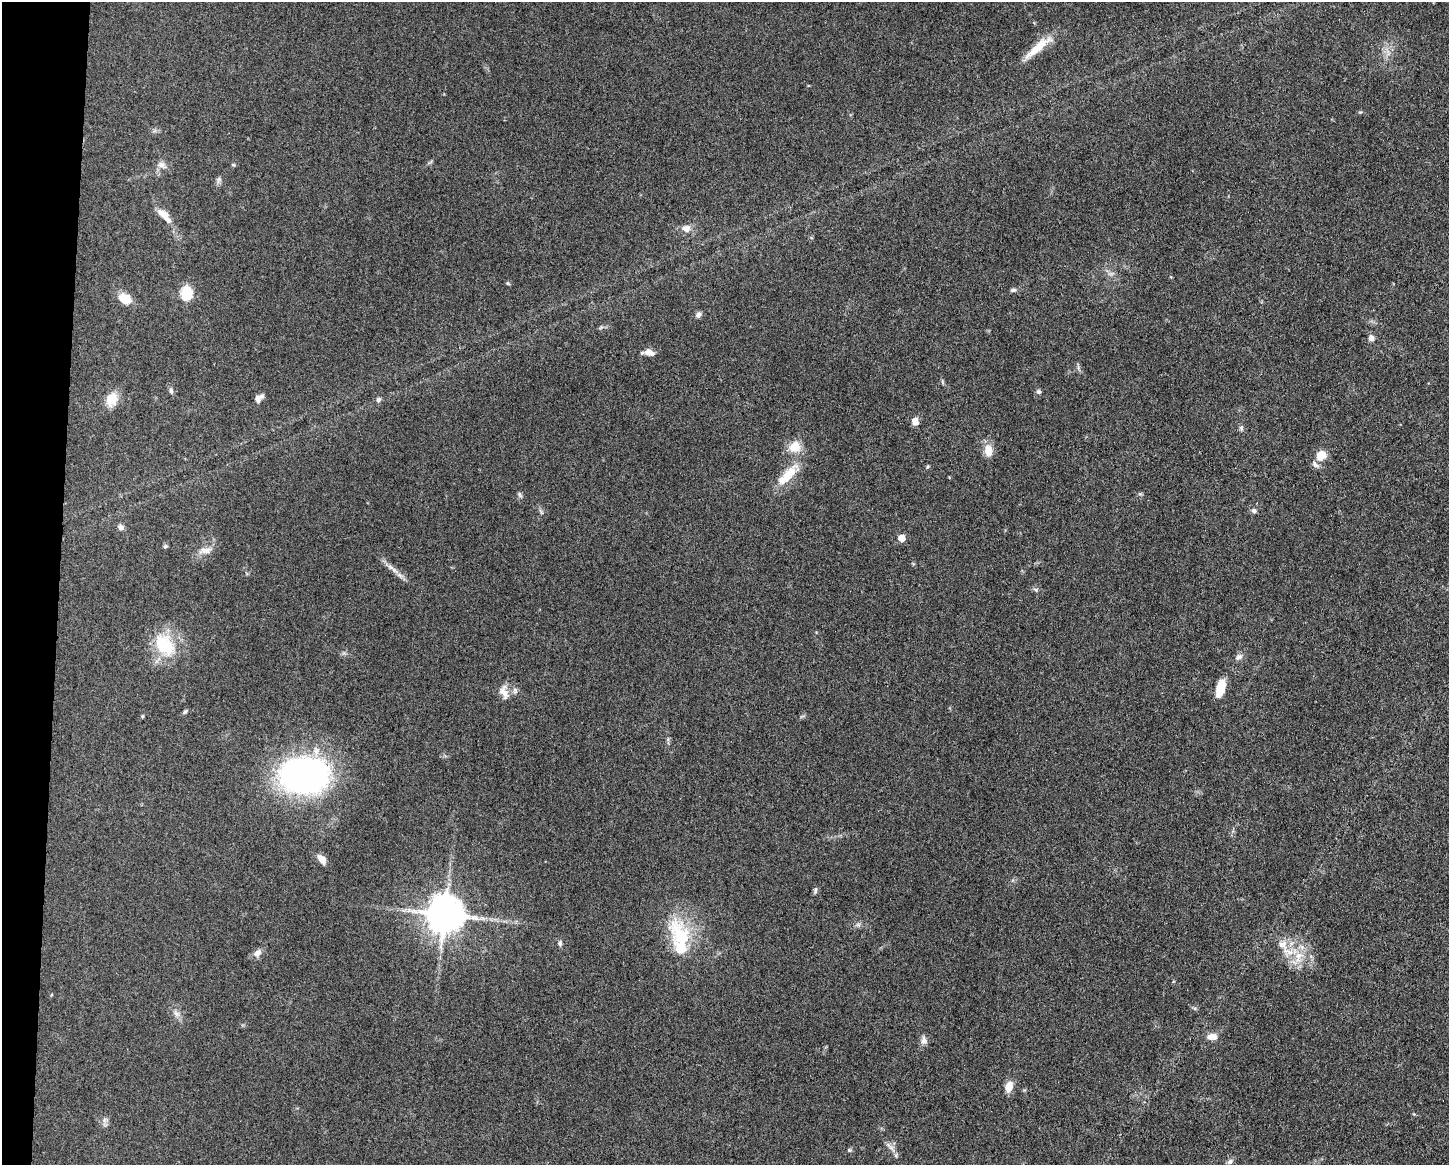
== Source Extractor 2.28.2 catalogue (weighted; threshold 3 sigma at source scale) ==
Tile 7 of 3 x 4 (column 1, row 3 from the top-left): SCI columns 232-1678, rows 1167-2329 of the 4683 x 4655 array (HDU 1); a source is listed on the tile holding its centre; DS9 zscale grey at full resolution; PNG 1451 x 1167 px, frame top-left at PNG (2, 2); no overlay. Shown black and unused: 4% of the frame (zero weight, under 3 of 5 exposures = <1% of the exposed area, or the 3 px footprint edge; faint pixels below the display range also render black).
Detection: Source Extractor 2.28.2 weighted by HDU 2 'WHT'; one run over the whole footprint, this tile lists its part. Background 0.0606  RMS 0.0057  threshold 0.0255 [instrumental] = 3 sigma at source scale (4.5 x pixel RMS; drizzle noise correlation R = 1.50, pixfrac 1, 0.05/0.05 arcsec/px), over >= 5 px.
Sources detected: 66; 5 inside a brighter listed object's ellipse — not listed separately; the other 61 listed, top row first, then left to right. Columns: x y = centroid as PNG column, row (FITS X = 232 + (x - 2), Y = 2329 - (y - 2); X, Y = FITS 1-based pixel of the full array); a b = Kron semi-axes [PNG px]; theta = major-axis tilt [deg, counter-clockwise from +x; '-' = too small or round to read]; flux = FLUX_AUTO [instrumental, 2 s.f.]
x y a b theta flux
1038 47 44 9 40 13
161 165 14 8 -23 3.1
233 165 6 4 -1 0.69
219 180 9 7 78 1.6
164 215 24 9 -45 7.2
686 228 11 9 -11 4.3
507 283 6 4 -37 0.73
1013 290 7 5 -2 1.3
186 293 6 6 - 59
124 298 13 9 -22 11
698 315 9 6 46 1.8
601 327 6 4 44 0.91
1371 338 7 7 - 2.8
648 352 11 6 -4 5
1078 367 8 3 85 1
171 391 8 6 -79 1.3
1038 392 6 6 - 1.2
112 399 18 14 64 8.1
258 399 9 7 86 2.7
378 400 8 6 57 1.4
915 421 9 7 -84 3.8
1241 428 7 5 -78 1.2
795 447 13 12 - 9.3
988 451 13 9 -83 7.3
1321 455 10 8 39 9.8
1315 464 11 6 -47 2.1
927 467 5 4 - 0.68
788 475 39 12 46 15
520 495 9 4 -60 0.98
1254 511 6 6 - 1.6
541 512 7 4 -71 0.96
121 527 7 7 - 2.1
902 538 5 5 - 10
165 546 6 5 - 0.88
205 550 20 9 4 4.7
391 567 16 6 -38 3.5
1036 590 8 4 -32 1.1
165 645 32 22 -53 27
1239 657 11 7 34 2.3
1220 689 20 9 74 10
515 691 10 6 -89 1.8
504 692 21 11 -72 5.4
185 711 6 4 48 0.97
303 775 41 29 -1 220
322 859 12 7 -51 4.8
815 890 10 5 83 1.2
445 915 10 10 - 1700
858 924 7 4 -20 1.1
681 936 50 28 -68 36
560 943 7 6 - 1.4
1282 944 15 11 21 5.8
257 953 11 8 44 3.2
1299 957 21 10 76 9.6
176 1014 10 7 -40 2.6
1212 1037 13 8 -2 4.5
924 1040 12 7 86 2.7
1009 1087 15 8 75 5.3
105 1120 8 5 60 1.8
891 1148 15 6 -55 3.1
849 1150 5 5 - 0.88
1230 1162 8 6 40 1.7